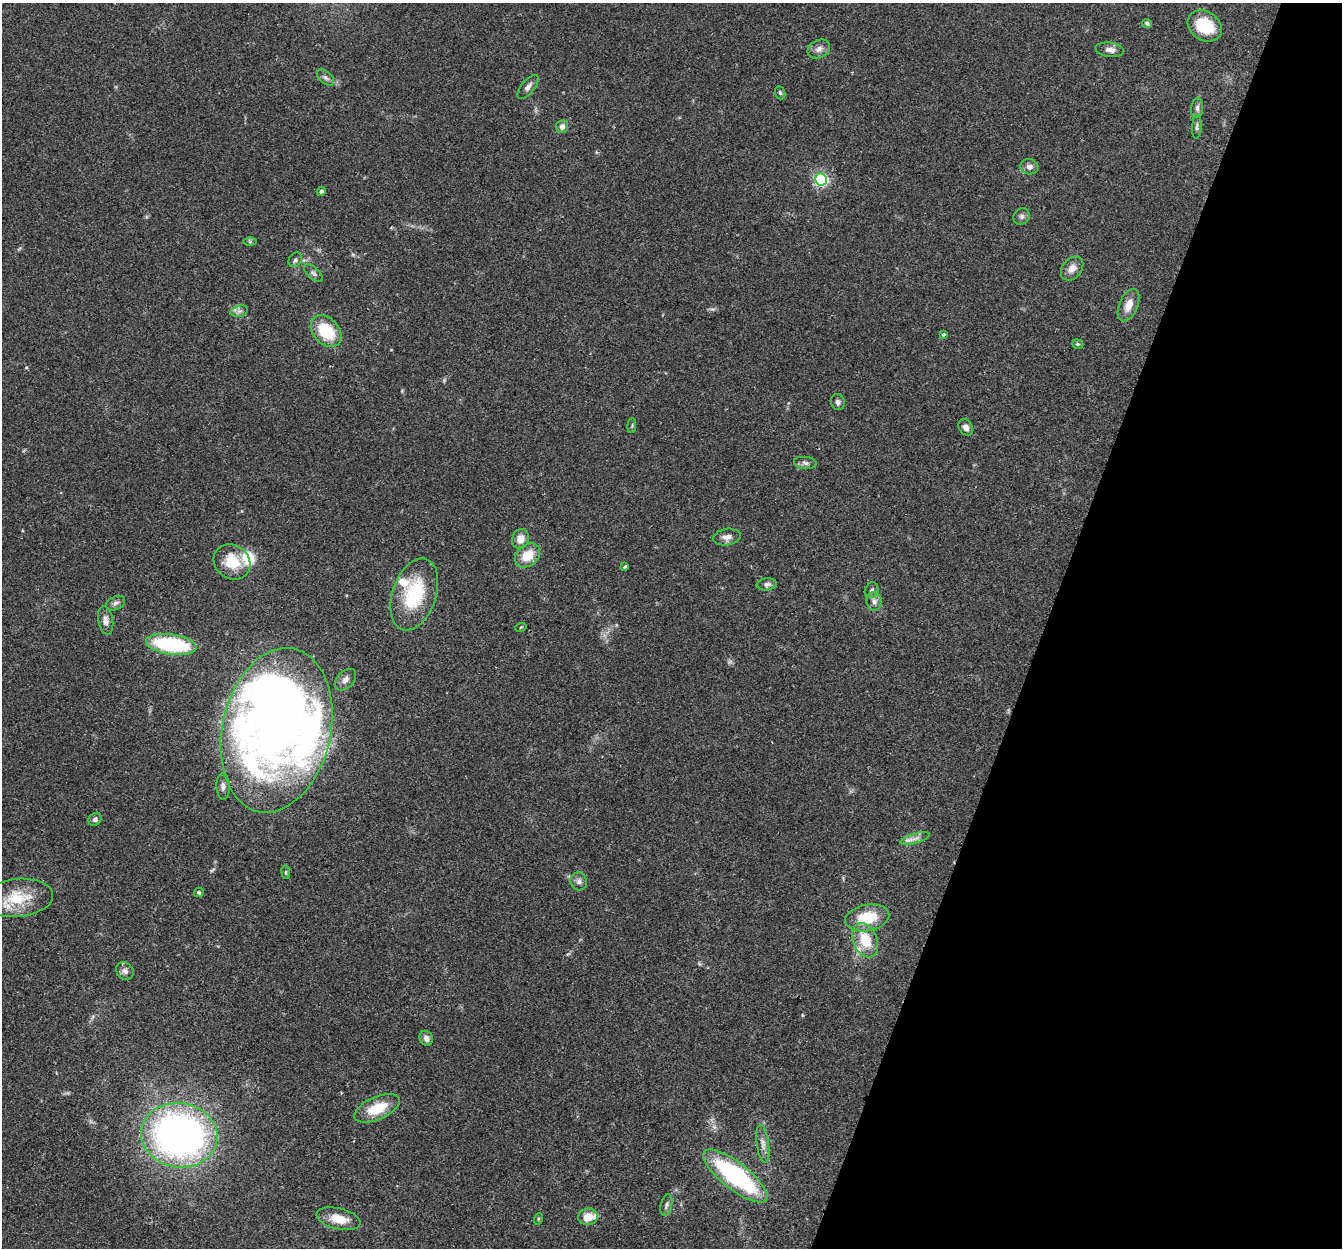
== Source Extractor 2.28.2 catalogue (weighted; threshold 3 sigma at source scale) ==
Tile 8 of 4 x 4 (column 4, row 2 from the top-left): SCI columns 4045-5384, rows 2682-3927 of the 5411 x 5490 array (HDU 1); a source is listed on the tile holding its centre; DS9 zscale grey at full resolution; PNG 1344 x 1250 px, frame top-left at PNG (2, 3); each listed source drawn as its Kron ellipse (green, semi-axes under 4 px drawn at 4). Shown black and unused: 22% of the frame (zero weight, under 2 of 3 exposures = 3% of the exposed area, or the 3 px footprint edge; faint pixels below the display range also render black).
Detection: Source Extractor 2.28.2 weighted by HDU 2 'WHT'; one run over the whole footprint, this tile lists its part. Background 0.0645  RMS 0.0082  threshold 0.0369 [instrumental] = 3 sigma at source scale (4.5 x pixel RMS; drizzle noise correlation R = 1.50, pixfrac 1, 0.05/0.05 arcsec/px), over >= 5 px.
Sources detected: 69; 2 inside a brighter object's white glare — neither listed nor drawn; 6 inside a brighter listed object's ellipse — not listed separately; the other 61 listed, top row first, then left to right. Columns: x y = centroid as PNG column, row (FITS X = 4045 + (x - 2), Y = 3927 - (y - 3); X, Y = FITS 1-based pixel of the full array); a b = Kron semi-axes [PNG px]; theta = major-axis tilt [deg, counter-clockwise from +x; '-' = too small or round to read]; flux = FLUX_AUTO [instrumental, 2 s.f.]
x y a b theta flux
1147 23 5 4 - 1.8
1205 26 18 14 -34 25
819 49 12 8 27 4.4
1110 50 14 7 -7 4.6
326 78 10 6 -41 2.6
528 87 14 6 51 3.7
780 93 7 5 -70 1.3
1197 108 10 6 84 2.5
562 127 6 6 - 3.9
1197 127 12 4 87 1.9
1029 167 9 7 -14 3.5
821 179 6 6 - 160
321 191 4 4 - 1.9
1022 216 8 7 - 2.4
250 242 6 4 -1 1.1
295 260 8 6 55 1.9
1072 268 13 9 50 5.6
313 273 11 5 -42 2.3
1128 305 17 9 66 9
239 311 9 5 14 2.7
326 331 18 12 -48 31
943 335 4 3 - 1.3
1078 344 6 4 -20 1.1
838 402 8 7 - 2.4
632 426 7 3 85 0.85
966 427 9 6 -57 3.8
805 463 11 6 -6 2.6
727 537 14 8 9 5
520 539 10 8 66 7.4
528 555 14 10 41 15
232 562 19 16 -35 22
625 566 3 3 - 2.6
767 584 10 6 6 2.8
872 590 8 6 66 2.5
414 594 37 22 71 51
874 601 9 7 -82 3.8
116 603 10 6 24 2.8
106 620 14 7 -80 4.4
521 627 6 3 19 0.79
171 644 25 10 -8 72
345 680 13 8 45 4.1
276 730 83 54 77 660
223 786 13 6 -88 3.4
95 819 7 6 - 2.3
915 838 15 5 16 3.9
286 872 7 3 -83 1.2
579 881 9 8 - 3
199 892 5 4 - 1.3
18 898 36 19 5 28
867 918 22 13 11 27
865 940 18 12 -68 23
125 971 9 8 - 3.8
426 1038 8 6 -55 3.4
377 1108 24 11 24 22
179 1135 38 32 -9 370
763 1144 19 6 -82 5.1
735 1176 39 13 -38 110
666 1205 11 5 77 2.3
588 1217 9 8 - 11
339 1219 22 10 -13 14
538 1219 6 4 72 0.94